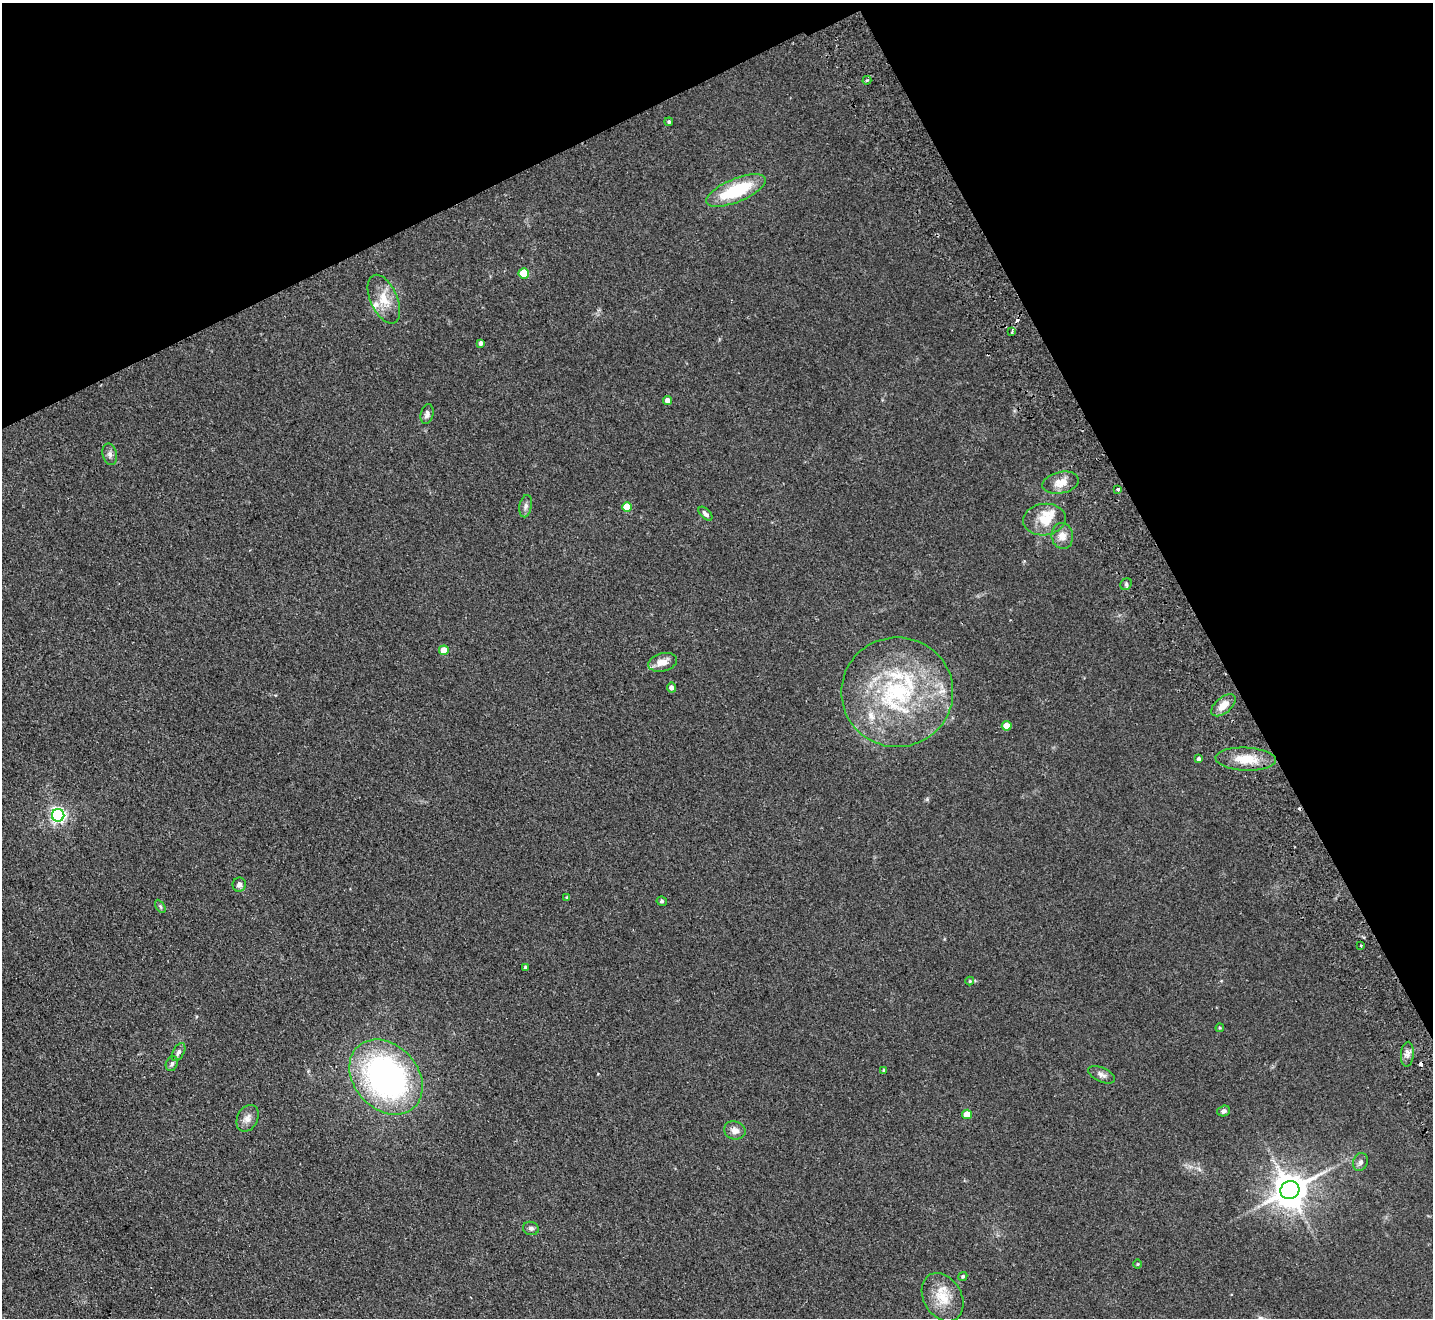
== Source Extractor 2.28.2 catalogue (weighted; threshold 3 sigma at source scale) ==
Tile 3 of 4 x 4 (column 3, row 1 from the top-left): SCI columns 2915-4345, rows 4272-5587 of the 5830 x 5776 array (HDU 1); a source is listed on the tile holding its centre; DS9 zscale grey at full resolution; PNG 1435 x 1320 px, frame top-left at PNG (2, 3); each listed source drawn as its Kron ellipse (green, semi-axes under 4 px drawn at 4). Shown black and unused: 26% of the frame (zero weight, under 2 of 3 exposures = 3% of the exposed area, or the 3 px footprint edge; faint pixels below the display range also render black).
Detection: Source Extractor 2.28.2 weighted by HDU 2 'WHT'; one run over the whole footprint, this tile lists its part. Background 0.0999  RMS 0.0098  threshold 0.044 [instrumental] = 3 sigma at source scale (4.5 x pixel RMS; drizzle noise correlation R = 1.50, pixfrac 1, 0.05/0.05 arcsec/px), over >= 5 px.
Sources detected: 59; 3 cosmic-ray / hot-pixel residue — neither listed nor drawn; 5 inside a brighter listed object's ellipse — not listed separately; the other 51 listed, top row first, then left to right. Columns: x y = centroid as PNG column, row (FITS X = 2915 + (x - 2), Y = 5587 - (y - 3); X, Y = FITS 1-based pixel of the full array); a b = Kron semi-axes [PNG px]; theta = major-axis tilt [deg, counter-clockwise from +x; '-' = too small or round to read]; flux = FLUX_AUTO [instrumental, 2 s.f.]
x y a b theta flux
867 80 4 4 - 1.5
669 122 4 4 - 1.6
736 190 32 11 23 54
524 273 5 5 - 26
384 299 26 13 -66 18
1012 332 3 2 - 2.5
481 343 4 3 - 2.6
668 401 5 4 - 5
427 414 10 6 76 3.2
110 454 11 7 -76 3.5
1060 483 18 10 12 11
1117 489 3 3 - 3.5
526 506 11 6 79 3.5
627 507 5 5 - 22
705 514 8 5 -47 3.1
1044 520 21 15 8 19
1062 536 13 11 -80 8.1
1126 584 6 5 - 1.9
444 650 5 5 - 15
663 662 15 9 13 9.6
671 688 5 4 - 3.9
897 692 56 55 - 150
1223 705 14 7 39 9.3
1007 726 5 4 - 18
1199 759 4 3 - 2.2
1246 759 30 11 -2 22
58 815 6 6 - 270
239 885 7 6 - 3.5
567 897 4 3 - 0.97
662 901 5 4 - 1.7
160 906 7 4 -59 1.4
1361 945 3 2 - 1.4
525 967 3 3 - 1.9
970 981 4 4 - 0.94
1220 1028 4 4 - 0.9
179 1052 9 5 59 2.8
1407 1054 12 6 86 4.4
172 1064 7 6 - 2.2
884 1070 4 3 - 1
1102 1075 14 7 -25 4.2
386 1077 41 32 -48 270
1224 1111 6 5 - 2.5
967 1114 5 4 - 16
247 1118 14 10 64 6.5
735 1130 11 9 -17 6.3
1360 1162 9 7 71 3.1
1290 1190 10 9 - 2000
531 1228 8 6 -15 2.8
1138 1264 5 3 - 0.85
963 1276 5 4 - 1.6
943 1297 26 19 -60 24